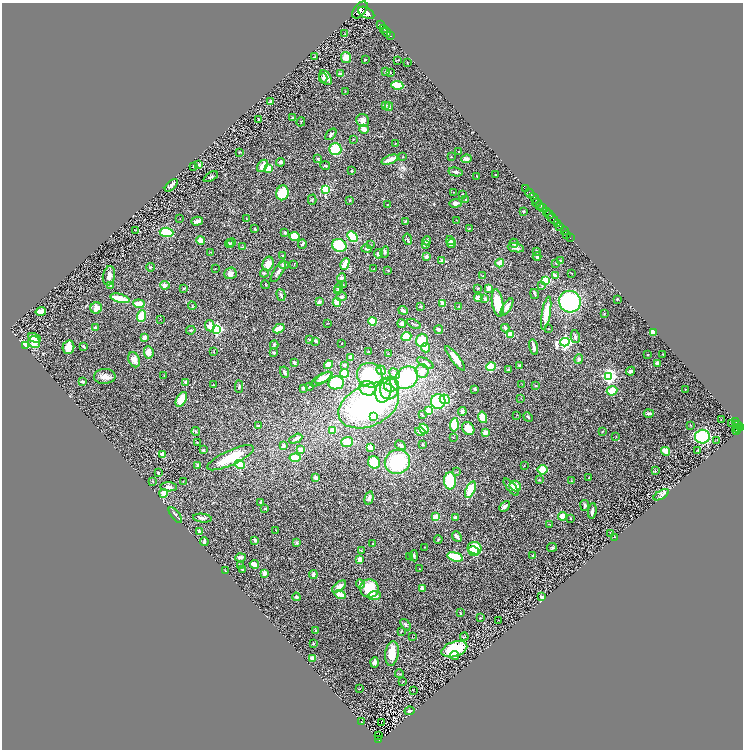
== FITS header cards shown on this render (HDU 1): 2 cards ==
NAXIS1  =                 1482
NAXIS2  =                 1495

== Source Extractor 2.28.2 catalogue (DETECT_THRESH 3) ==
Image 1482 x 1495 px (HDU 1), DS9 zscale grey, zoomed out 1/2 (1 PNG px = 2 x 2 image px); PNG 745 x 752 px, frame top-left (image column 2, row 1494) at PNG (2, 3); each listed source drawn as its Kron ellipse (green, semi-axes under 4 px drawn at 4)
Background 0.897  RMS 0.059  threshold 0.178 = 3 sigma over >= 5 px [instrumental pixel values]
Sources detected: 409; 26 cannot appear on this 1/2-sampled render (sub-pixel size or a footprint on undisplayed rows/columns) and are neither listed nor drawn; the other 383 listed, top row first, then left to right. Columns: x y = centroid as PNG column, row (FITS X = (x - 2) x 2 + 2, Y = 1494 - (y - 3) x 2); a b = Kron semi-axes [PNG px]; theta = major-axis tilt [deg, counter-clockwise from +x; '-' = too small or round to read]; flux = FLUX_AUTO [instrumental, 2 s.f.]
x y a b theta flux
360 10 10 6 51 7100
366 13 8 5 -29 7300
380 25 3 2 - 750
384 29 4 2 - 1100
387 32 4 2 - 1600
345 34 3 2 - 5.1
390 36 2 1 - 69
315 57 4 2 - 7.9
346 57 5 5 - 80
365 60 2 2 - 13
398 60 4 2 - 7.4
407 63 3 2 - 3.7
386 72 3 2 - 16
390 72 4 2 - 5
340 74 3 3 - 42
323 78 5 3 - 24
326 78 8 5 -56 76
397 85 6 3 -8 250
345 91 2 1 - 3.1
271 101 2 2 - 22
386 105 3 2 - 8.8
389 107 4 3 - 17
292 118 3 2 - 11
259 119 2 1 - 6.7
363 120 6 6 - 44
301 122 5 2 - 7.7
364 129 5 3 - 90
331 134 7 3 47 19
353 139 2 2 - 5.8
395 143 2 2 - 3.7
335 149 6 6 - 350
239 152 3 2 - 5.9
459 152 4 3 - 8.9
403 157 2 2 - 5.9
451 157 3 2 - 6.2
318 159 3 3 - 11
466 159 5 3 - 62
390 160 9 3 21 120
280 162 4 4 - 27
199 165 2 2 - 24
262 166 7 4 56 79
325 166 5 2 - 12
193 167 2 2 - 6.7
268 168 4 3 - 120
351 171 3 2 - 7.2
456 172 7 3 -10 29
495 174 2 2 - 6.2
477 176 3 1 - 7.2
211 177 8 3 30 20
171 185 8 3 45 32
526 188 2 1 - 29
325 189 3 3 - 990
453 192 2 2 - 3.2
282 193 7 6 - 280
530 193 5 2 - 1600
463 194 4 2 - 6.6
534 198 6 2 -54 2200
312 200 5 2 - 7.7
350 200 3 3 - 7.9
465 200 2 2 - 24
455 203 6 4 8 40
537 203 5 2 - 570
387 204 2 2 - 4.2
540 206 3 2 - 200
543 208 3 2 - 690
523 211 3 3 - 11
546 211 2 2 - 610
549 215 4 1 - 500
246 218 2 1 - 6.9
180 219 3 2 - 3.9
553 219 6 2 -47 2600
456 220 3 2 - 3.7
197 221 6 3 15 64
406 221 3 2 - 7.7
557 224 3 1 - 490
560 226 2 2 - 1100
255 229 2 2 - 11
469 229 3 2 - 7.1
136 230 3 2 - 4.7
564 231 3 1 - 390
166 232 7 4 -4 350
285 233 3 2 - 14
567 234 2 2 - 110
294 237 5 4 - 160
352 237 6 4 -47 350
570 238 2 1 - 43
408 239 5 3 - 16
200 240 4 4 - 45
427 241 4 4 - 19
450 241 4 4 - 45
229 243 4 3 - 14
232 243 4 3 - 15
451 243 4 4 - 48
514 243 4 4 - 18
302 244 5 2 - 16
339 245 7 6 - 380
371 245 2 1 - 2.9
426 245 3 3 - 25
242 247 4 2 - 7.3
516 248 8 3 -11 36
367 249 5 3 - 15
536 251 4 3 - 13
211 252 2 2 - 8
385 252 6 4 77 24
378 254 5 4 - 47
283 256 3 2 - 11
537 256 4 3 - 28
426 257 3 3 - 34
442 261 4 3 - 35
561 261 4 2 - 13
500 263 4 3 - 170
556 263 3 2 - 6.5
268 264 7 5 74 98
345 264 6 3 64 120
284 265 5 4 - 26
294 265 4 1 - 4.7
150 267 4 2 - 9.1
215 269 2 2 - 3.6
373 269 2 2 - 3.8
388 270 3 2 - 4.9
278 272 12 3 57 43
230 273 6 5 - 48
264 273 4 3 - 12
571 273 4 2 - 6.8
109 276 10 6 79 42
482 276 3 2 - 4
555 276 4 2 - 73
341 278 4 4 - 30
545 280 3 3 - 750
265 284 4 2 - 6.1
343 284 2 1 - 3.4
165 285 5 4 - 42
111 286 3 2 - 9.7
542 286 4 3 - 12
184 288 4 3 - 12
339 288 5 4 - 30
478 288 3 2 - 6.1
489 288 4 3 - 59
338 291 4 4 - 18
534 294 5 3 - 17
281 295 6 3 -76 20
341 297 5 4 - 33
120 298 10 3 -15 230
478 298 4 4 - 55
485 299 3 3 - 24
617 299 2 2 - 11
319 302 3 3 - 39
337 302 4 3 - 230
570 302 11 10 - 1200
498 303 14 5 -80 290
139 304 6 3 -6 140
443 304 3 3 - 66
192 306 4 2 - 8
420 306 2 2 - 46
459 307 2 1 - 6.2
507 307 10 4 58 64
96 308 6 5 - 74
403 310 5 3 - 33
41 312 5 3 - 50
546 313 17 4 80 170
604 314 2 2 - 5.3
141 316 6 4 68 210
160 319 3 2 - 3.9
372 321 4 4 - 200
327 323 3 1 - 4.4
402 324 4 4 - 24
414 324 7 2 -28 13
210 326 6 4 -81 91
95 328 3 3 - 48
505 328 4 3 - 21
217 329 3 3 - 1900
279 329 6 3 28 150
548 329 3 2 - 4
191 330 5 3 - 12
439 330 4 3 - 31
654 332 3 3 - 120
510 334 4 3 - 170
406 337 5 4 - 150
575 337 7 3 -76 24
35 338 6 4 -29 110
144 338 4 3 - 34
310 340 4 3 - 9.1
422 340 7 6 - 260
316 341 3 2 - 26
34 342 6 5 - 130
565 342 5 4 - 3000
341 343 2 2 - 5.1
26 345 4 4 - 150
274 345 4 3 - 12
68 347 7 5 77 95
84 347 3 2 - 11
534 347 8 3 -76 37
426 348 5 3 - 160
149 352 6 4 -84 59
214 352 3 2 - 4.1
368 352 3 2 - 15
274 353 4 3 - 13
388 354 3 2 - 8.3
648 354 2 2 - 3.9
663 354 2 1 - 5
351 357 3 3 - 120
455 358 15 4 -52 140
579 359 5 3 - 18
134 360 8 5 -66 67
294 363 2 2 - 61
425 363 9 4 -28 58
657 363 3 3 - 33
328 365 4 4 - 120
345 365 3 3 - 34
520 366 3 3 - 20
491 367 5 4 - 200
381 370 5 4 - 29
508 370 3 2 - 8.3
422 371 6 6 - 84
631 371 4 3 - 33
284 372 6 3 -65 27
345 373 4 3 - 210
395 374 6 4 -45 28
370 375 13 12 - 590
105 376 10 7 3 62
164 376 2 2 - 3.6
609 376 4 4 - 2700
324 378 10 3 27 94
407 378 12 10 40 930
321 379 12 4 32 110
83 382 3 2 - 14
185 382 4 3 - 17
336 383 8 6 9 480
522 384 3 2 - 4.1
213 385 2 2 - 5.5
391 385 7 6 - 71
310 386 3 3 - 7.8
536 386 3 2 - 6.9
239 387 6 3 88 15
303 388 3 3 - 29
367 388 8 7 - 95
389 388 11 9 82 170
475 389 2 2 - 24
686 389 2 2 - 10
384 390 13 8 75 120
612 391 5 4 - 170
521 398 2 1 - 3.2
181 399 8 5 62 190
445 399 5 4 - 370
438 401 7 7 - 580
369 405 32 20 24 2300
428 411 4 3 - 110
462 412 4 4 - 26
649 413 5 3 - 35
422 414 3 2 - 9.7
517 415 2 1 - 3
373 417 2 2 - 82
483 417 6 4 -76 180
528 417 5 2 - 13
721 420 2 1 - 3.9
736 422 3 2 - 240
732 423 2 1 - 3.1
737 424 3 2 - 490
454 425 6 3 86 390
690 425 3 2 - 5.3
258 426 3 2 - 17
468 428 7 5 -56 150
737 428 4 2 - 420
740 428 3 2 - 500
424 429 5 4 - 300
333 430 4 4 - 110
736 430 4 3 - 460
196 431 4 3 - 12
420 431 5 3 - 34
602 431 2 2 - 4.3
485 433 3 3 - 67
453 437 2 1 - 4.2
616 437 3 2 - 4.8
702 437 7 7 - 600
296 439 7 3 27 36
717 440 2 1 - 4.1
347 442 6 5 - 150
197 443 3 3 - 6.8
423 444 3 2 - 8.3
400 445 6 3 -31 21
283 446 4 3 - 21
370 447 2 2 - 190
300 449 3 3 - 55
203 450 3 3 - 14
698 450 3 3 - 9.9
666 451 5 3 - 150
162 454 3 3 - 64
231 458 25 7 24 310
295 458 6 4 6 220
374 462 6 6 - 220
397 462 13 12 - 700
198 465 3 3 - 21
240 465 5 4 - 270
524 466 2 2 - 4.4
543 470 5 5 - 140
655 471 3 2 - 9.7
456 472 3 2 - 7.3
158 473 3 3 - 11
315 478 2 2 - 43
588 478 3 2 - 4.1
539 480 2 2 - 8.9
153 481 3 2 - 6
183 481 2 1 - 5.4
450 481 8 6 -87 370
572 481 4 2 - 6
515 486 6 5 - 91
169 487 8 4 -3 45
511 487 10 3 -51 26
470 490 9 4 67 250
163 493 4 4 - 90
661 495 8 2 32 31
369 498 7 4 74 28
260 502 3 3 - 9.1
585 505 5 4 - 21
504 506 6 3 46 41
265 508 2 2 - 7.5
592 511 8 2 84 33
175 515 9 3 -53 21
562 516 5 4 - 83
436 517 4 4 - 96
455 517 3 3 - 17
202 518 9 3 -6 30
570 518 2 2 - 4.4
550 524 3 3 - 9.6
276 530 2 2 - 5.4
199 532 4 3 - 30
610 533 3 2 - 9.9
457 536 6 2 -48 40
614 537 2 1 - 2.7
438 539 4 2 - 7.5
255 540 3 2 - 27
204 541 4 2 - 32
297 543 4 3 - 17
373 543 2 2 - 12
425 547 2 1 - 3.4
552 547 5 3 - 10
475 548 7 6 - 320
361 551 3 2 - 9.2
474 551 5 5 - 220
414 556 6 2 -85 16
533 556 2 2 - 7.9
409 557 3 2 - 5.2
455 557 8 4 -15 370
240 558 5 3 - 26
360 560 4 3 - 90
254 564 4 3 - 110
241 566 4 2 - 15
419 569 2 2 - 4.5
242 570 3 2 - 15
225 571 3 1 - 4.6
264 573 2 2 - 130
313 574 4 3 - 34
360 584 5 3 - 22
339 587 8 4 37 88
369 589 9 9 - 320
422 589 3 2 - 50
340 595 5 3 - 100
375 596 6 3 3 70
296 597 4 3 - 26
541 597 3 2 - 33
460 613 2 2 - 6.5
480 618 3 2 - 4.5
498 620 2 1 - 2.8
405 625 6 4 -54 19
316 631 3 3 - 10
401 632 3 2 - 6.6
412 636 2 2 - 3
464 637 4 2 - 6.8
313 644 2 2 - 9.5
454 649 13 7 18 460
392 653 12 6 81 150
455 655 4 4 - 44
312 658 4 3 - 51
374 662 5 3 - 52
399 674 4 2 - 7.5
403 682 3 1 - 4.5
359 688 3 2 - 4.4
413 690 2 1 - 3.3
409 711 5 3 - 18
361 722 3 1 - 120
381 723 2 1 - 37
378 735 2 1 - 0.84
379 739 4 2 - 140
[26 sub-pixel or undisplayed-footprint detections neither listed nor drawn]